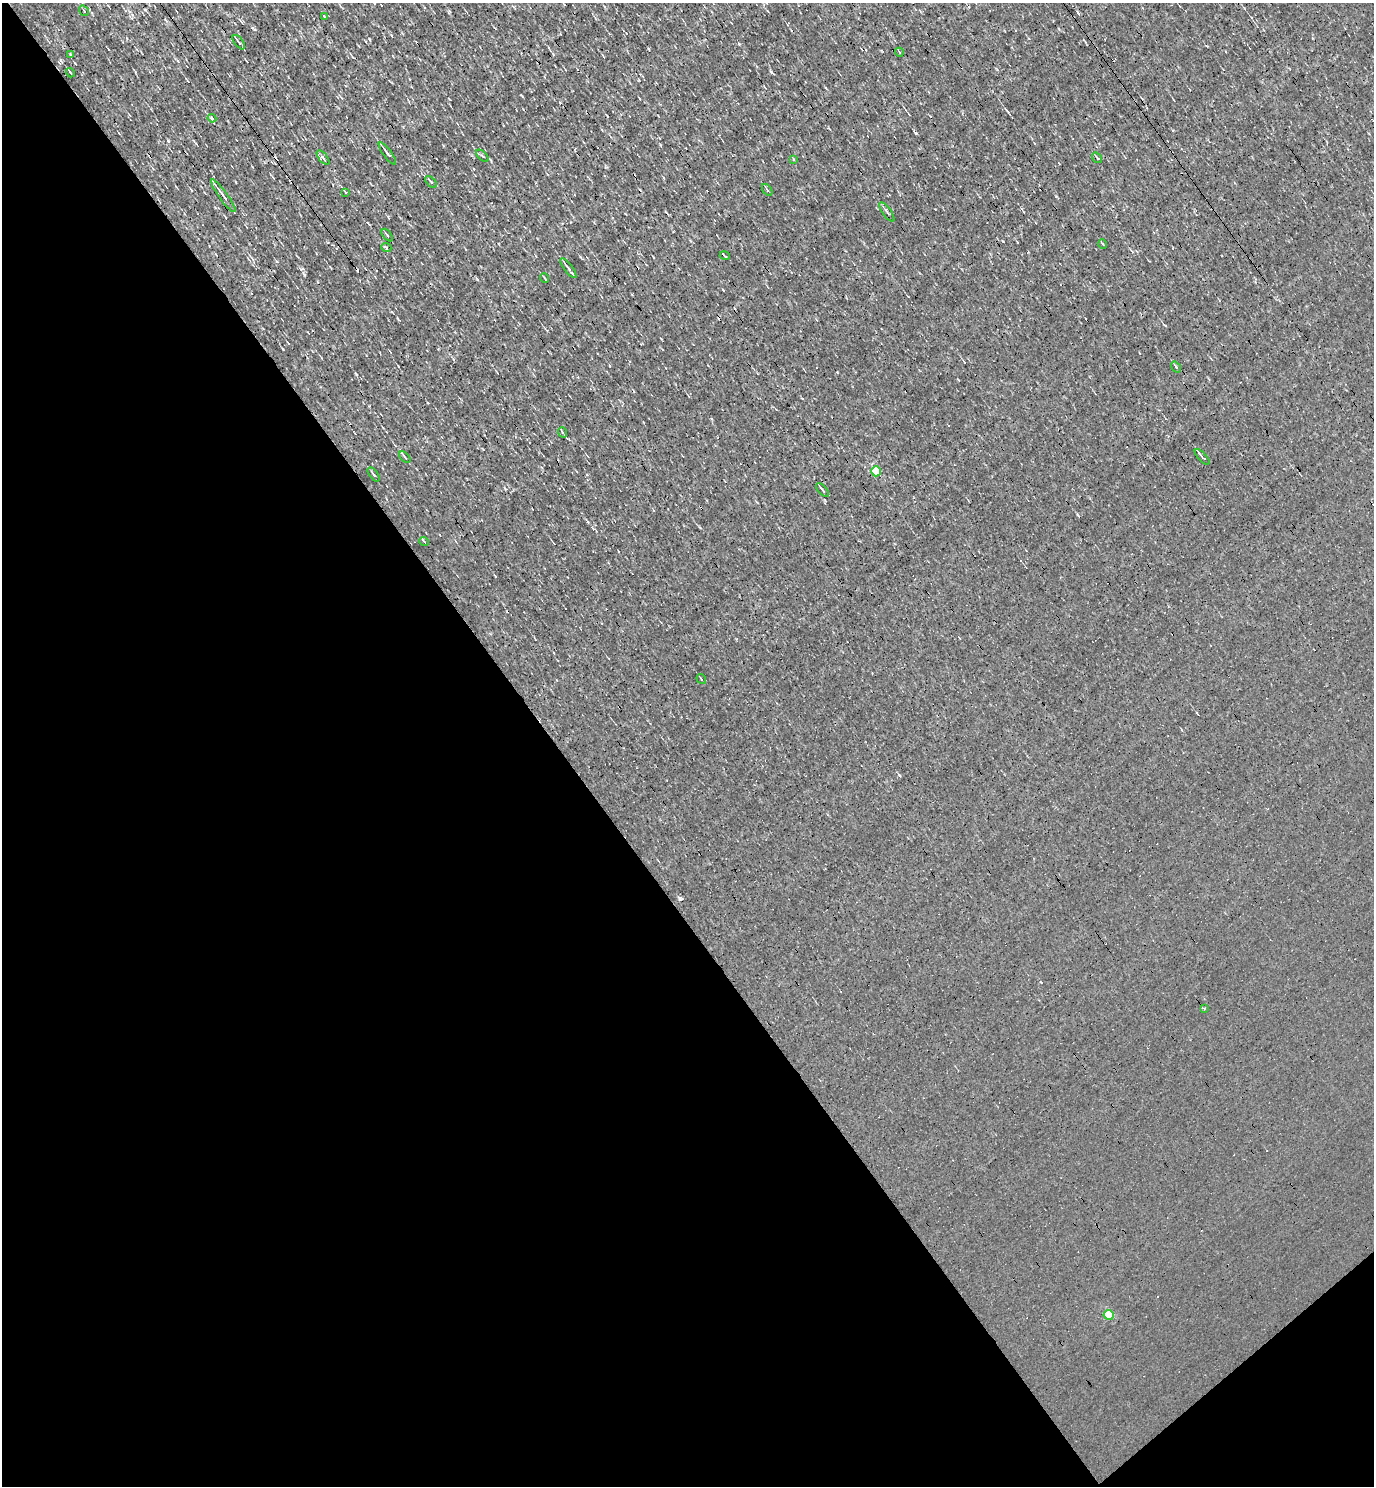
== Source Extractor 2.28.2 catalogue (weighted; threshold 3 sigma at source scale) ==
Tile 14 of 4 x 4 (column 2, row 4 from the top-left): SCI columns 1526-2897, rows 1-1484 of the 5935 x 5937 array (HDU 1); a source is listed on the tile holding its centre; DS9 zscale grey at full resolution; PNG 1376 x 1488 px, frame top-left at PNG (2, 3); each listed source drawn as its Kron ellipse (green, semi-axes under 4 px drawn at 4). Shown black and unused: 42% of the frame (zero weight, under 3 of 4 exposures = <1% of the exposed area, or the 3 px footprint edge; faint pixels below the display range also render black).
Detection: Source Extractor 2.28.2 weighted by HDU 2 'WHT'; one run over the whole footprint, this tile lists its part. Background 0.00207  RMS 0.043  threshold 0.193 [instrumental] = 3 sigma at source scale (4.5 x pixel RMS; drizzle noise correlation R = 1.50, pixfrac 1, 0.05/0.05 arcsec/px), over >= 5 px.
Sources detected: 37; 3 cosmic-ray / hot-pixel residue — neither listed nor drawn; the other 34 listed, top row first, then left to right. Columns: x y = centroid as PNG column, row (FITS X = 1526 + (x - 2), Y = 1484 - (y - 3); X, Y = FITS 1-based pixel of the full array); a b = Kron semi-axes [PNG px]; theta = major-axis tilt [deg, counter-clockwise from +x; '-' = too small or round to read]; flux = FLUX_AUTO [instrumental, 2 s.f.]
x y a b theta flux
84 11 6 3 -56 5.1
324 16 3 2 - 2.6
239 42 8 2 -52 12
899 52 4 3 - 3.1
71 54 4 3 - 4.9
70 73 5 3 - 5.4
212 118 4 3 - 5.4
387 153 13 3 -54 16
482 156 8 3 -45 5
323 158 8 2 -50 5.9
1097 158 6 3 -54 5.2
793 159 3 3 - 5
431 182 7 3 -45 6.6
767 190 7 3 -56 5.3
345 192 3 2 - 5.3
223 196 20 4 -54 27
887 212 11 2 -55 7.3
387 235 7 3 -50 6.9
1103 244 5 3 - 3.8
386 247 5 3 - 6.3
725 256 5 3 - 4.4
568 268 12 4 -53 13
544 278 5 2 - 4.4
1176 367 6 3 -55 7.3
562 432 5 3 - 3.7
405 457 7 2 -46 4.8
1202 457 10 2 -48 7.8
876 471 5 5 - 190
374 474 8 3 -52 6.7
823 490 8 2 -49 5.2
424 541 5 3 - 4
701 679 5 2 - 3.7
1204 1008 3 3 - 4.5
1109 1315 5 4 - 130
Isophote crosses this tile's border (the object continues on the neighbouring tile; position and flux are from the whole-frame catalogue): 1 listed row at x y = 84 11
Unlisted compact peaks at least as high as the median listed source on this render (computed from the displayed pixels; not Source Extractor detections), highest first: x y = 916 133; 739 44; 168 141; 771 72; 304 275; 477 279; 899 775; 356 374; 283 349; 1056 196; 369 39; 254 29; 1078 12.